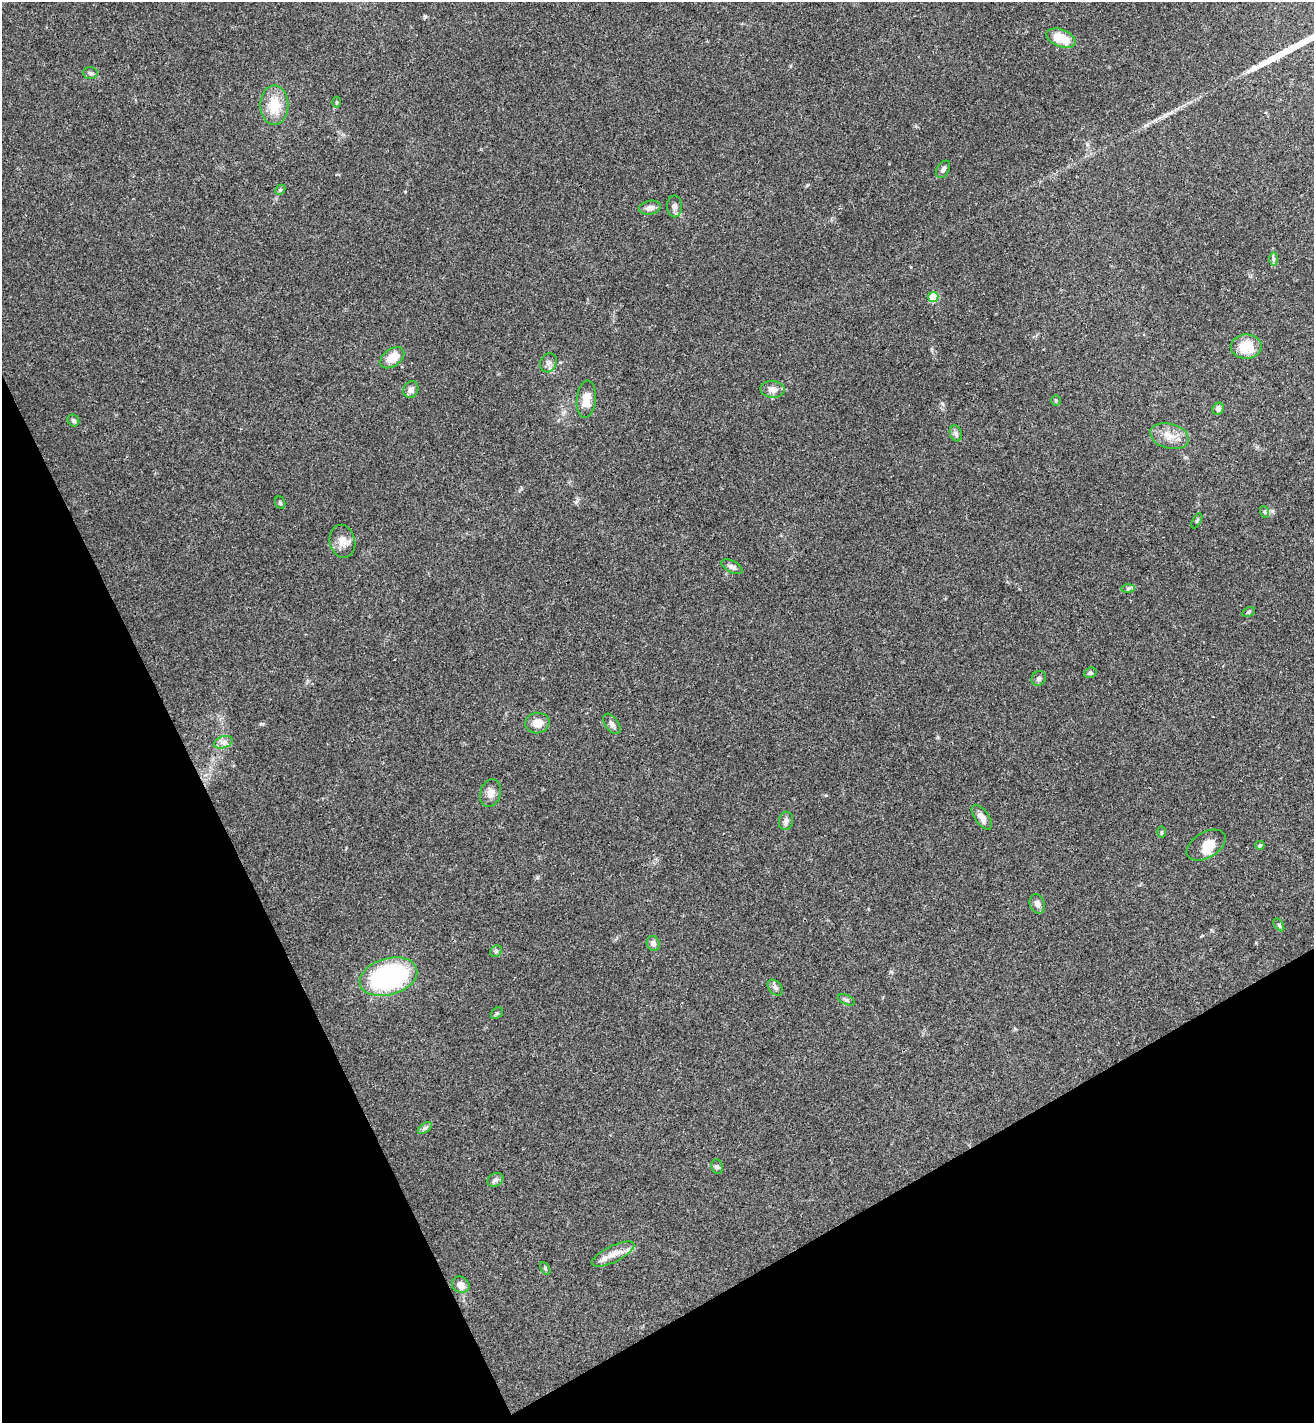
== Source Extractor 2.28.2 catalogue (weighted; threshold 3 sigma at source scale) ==
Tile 14 of 4 x 4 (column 2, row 4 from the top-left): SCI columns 1487-2798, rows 37-1457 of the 5732 x 5755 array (HDU 1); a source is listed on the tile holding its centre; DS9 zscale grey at full resolution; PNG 1316 x 1425 px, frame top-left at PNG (2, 2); each listed source drawn as its Kron ellipse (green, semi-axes under 4 px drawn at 4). Shown black and unused: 25% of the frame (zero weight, under 3 of 4 exposures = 4% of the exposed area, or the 3 px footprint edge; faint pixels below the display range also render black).
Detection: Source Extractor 2.28.2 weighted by HDU 2 'WHT'; one run over the whole footprint, this tile lists its part. Background 0.0388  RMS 0.0047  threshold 0.021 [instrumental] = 3 sigma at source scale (4.5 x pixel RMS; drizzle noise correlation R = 1.50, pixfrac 1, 0.05/0.05 arcsec/px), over >= 5 px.
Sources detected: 55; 1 long thin detection or spike segment (spike, bleed or trail) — neither listed nor drawn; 1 inside a brighter listed object's ellipse — not listed separately; the other 53 listed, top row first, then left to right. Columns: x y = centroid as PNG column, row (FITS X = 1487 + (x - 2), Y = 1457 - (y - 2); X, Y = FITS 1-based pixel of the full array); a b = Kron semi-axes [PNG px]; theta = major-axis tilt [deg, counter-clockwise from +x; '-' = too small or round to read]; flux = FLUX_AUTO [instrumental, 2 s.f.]
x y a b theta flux
1061 38 15 8 -21 11
90 73 7 6 - 0.98
336 102 5 3 - 0.55
274 105 20 14 89 11
943 169 9 6 59 1.5
280 190 6 4 46 0.65
674 206 11 7 -89 1.9
650 208 11 7 12 2.5
1273 259 7 4 90 0.86
933 297 5 5 - 19
1246 347 15 12 1 11
392 358 13 8 37 7.9
548 363 10 8 63 2
773 389 12 8 -5 3.2
411 390 8 7 - 2.3
586 399 18 9 85 6.4
1056 400 5 5 - 0.63
1218 409 6 5 - 1.8
73 420 6 5 - 0.96
956 433 8 6 -72 1.2
1169 436 20 12 -15 6.1
280 503 6 5 - 0.76
1265 512 6 4 -71 0.64
1197 521 8 3 61 0.56
342 541 16 12 -78 4.4
732 567 11 6 -28 1.6
1128 588 7 4 1 0.9
1248 612 7 4 27 0.69
1090 673 6 5 - 0.93
1039 678 8 7 - 1.2
537 723 12 10 8 5.2
612 724 11 6 -54 1.8
223 742 9 6 19 2.1
490 793 14 10 72 3.4
982 817 14 7 -54 3.5
786 821 9 7 78 1.6
1161 832 6 4 89 0.59
1206 845 21 12 30 5.6
1260 845 4 4 - 0.7
1037 904 10 7 -68 2.3
1279 925 7 4 -54 0.66
653 943 7 6 - 2.2
496 951 6 5 - 0.85
388 977 29 18 16 75
775 988 9 6 -49 1.4
846 1000 9 4 -24 1.1
497 1013 7 5 43 0.82
425 1128 8 4 36 1.1
717 1167 7 5 -70 0.99
495 1180 8 6 29 1.3
613 1254 23 8 26 5.4
545 1268 7 4 -60 0.65
461 1285 9 7 -31 3.6